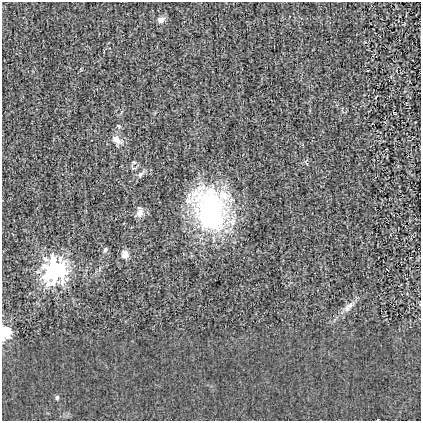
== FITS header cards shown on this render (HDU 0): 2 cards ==
NAXIS1  =                  419
NAXIS2  =                  419

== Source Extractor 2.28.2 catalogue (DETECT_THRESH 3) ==
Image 419 x 419 px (HDU 0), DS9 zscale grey, 1 PNG px = 1 image px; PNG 423 x 423 px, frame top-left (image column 1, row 419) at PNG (2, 2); no overlay
Background -3.54e-04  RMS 0.025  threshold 0.0751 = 3 sigma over >= 5 px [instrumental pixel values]
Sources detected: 12; all 12 listed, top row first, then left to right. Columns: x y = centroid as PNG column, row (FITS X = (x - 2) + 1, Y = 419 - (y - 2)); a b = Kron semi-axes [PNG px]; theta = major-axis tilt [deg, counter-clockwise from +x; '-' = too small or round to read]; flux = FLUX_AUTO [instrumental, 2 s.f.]
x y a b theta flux
161 20 9 7 21 8.3
119 126 6 4 -68 2.4
116 140 14 7 -34 12
140 174 10 6 45 5.1
210 209 50 36 -71 280
140 213 12 8 66 9.4
105 250 7 4 63 2.6
125 254 7 6 - 15
54 271 11 10 - 650
348 307 17 8 49 11
3 333 7 6 - 120
57 397 6 4 88 2.6
At the frame edge (FLAGS 8, measured only in part): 1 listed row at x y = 3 333